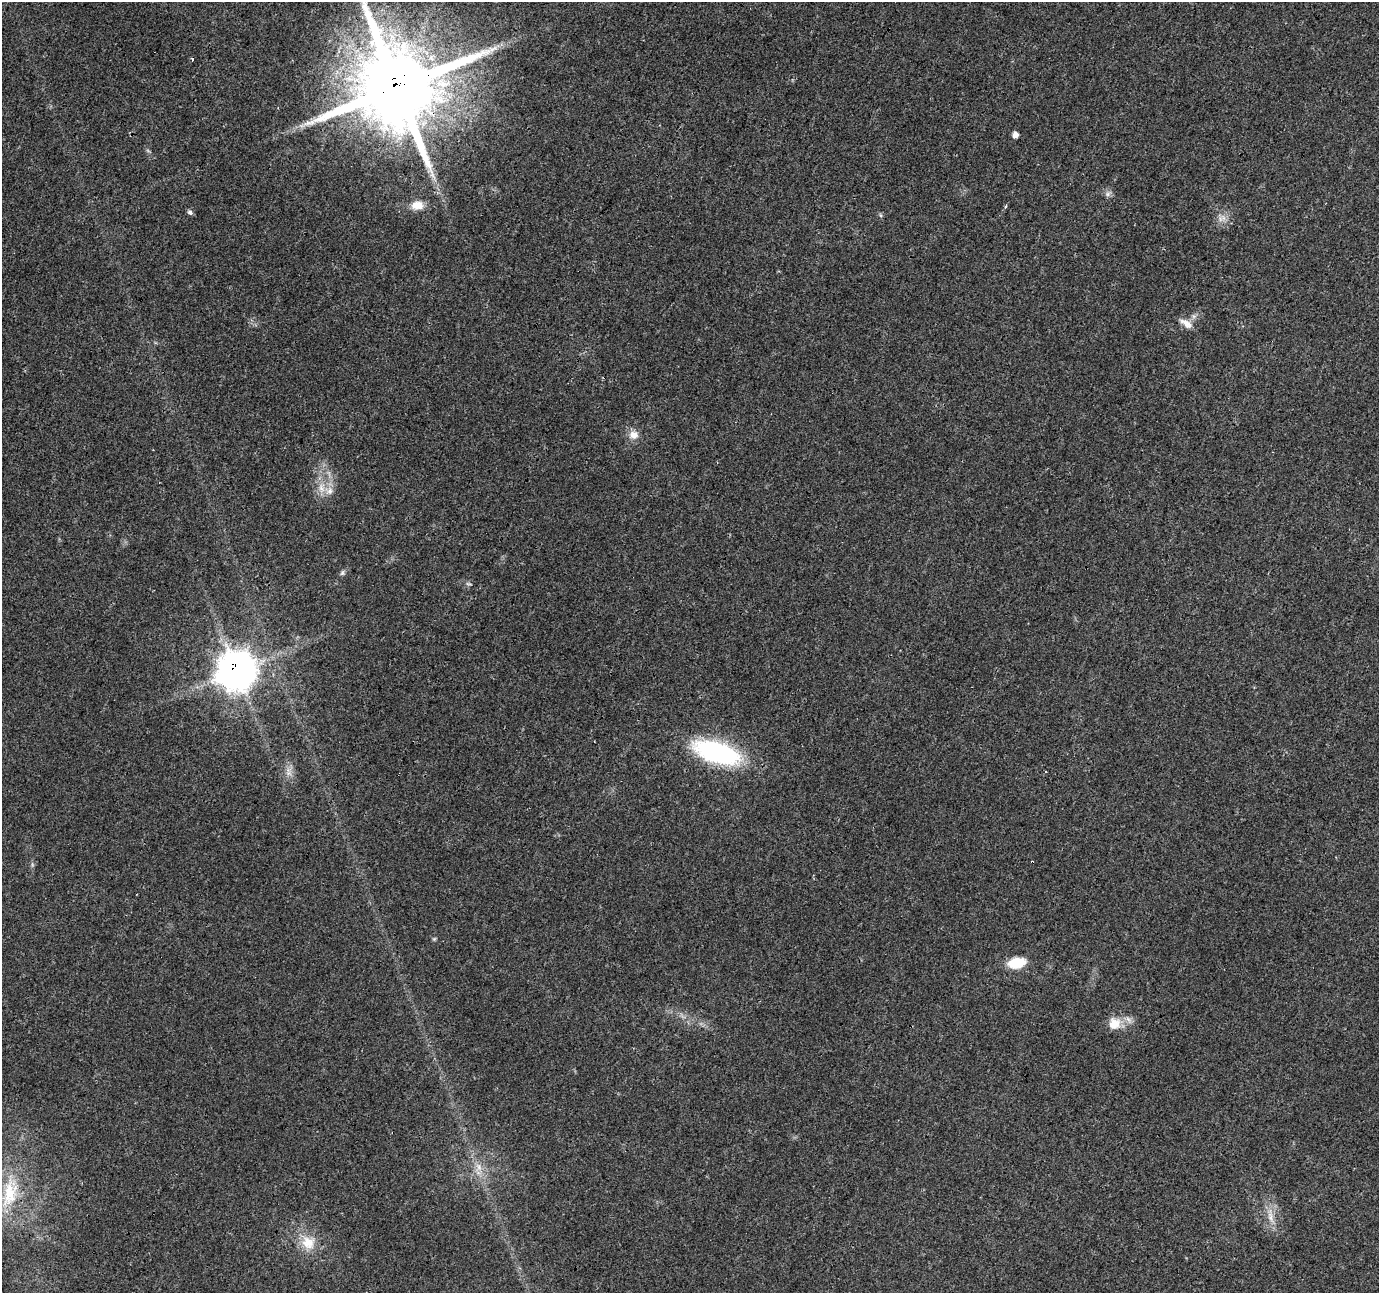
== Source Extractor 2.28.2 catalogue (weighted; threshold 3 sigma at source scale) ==
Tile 10 of 4 x 4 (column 2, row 3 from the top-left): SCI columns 1378-2754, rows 1501-2791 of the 5511 x 5649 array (HDU 1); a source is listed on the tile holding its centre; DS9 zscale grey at full resolution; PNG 1381 x 1295 px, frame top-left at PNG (2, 2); no overlay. Shown black and unused: <1% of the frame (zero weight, under 3 of 4 exposures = <1% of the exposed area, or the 3 px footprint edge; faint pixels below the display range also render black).
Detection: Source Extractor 2.28.2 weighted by HDU 2 'WHT'; one run over the whole footprint, this tile lists its part. Background 0.0285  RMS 0.0034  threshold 0.0154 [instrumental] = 3 sigma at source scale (4.5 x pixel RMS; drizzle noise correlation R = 1.50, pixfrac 1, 0.0396/0.0396 arcsec/px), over >= 5 px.
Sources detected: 28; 2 cosmic-ray / hot-pixel residue — not listed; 2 inside a brighter listed object's ellipse — not listed separately; the other 24 listed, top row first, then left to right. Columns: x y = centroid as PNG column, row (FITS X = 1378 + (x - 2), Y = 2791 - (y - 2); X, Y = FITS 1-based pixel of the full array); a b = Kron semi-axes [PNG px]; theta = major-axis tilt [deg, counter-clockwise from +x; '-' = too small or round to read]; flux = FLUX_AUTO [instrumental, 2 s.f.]
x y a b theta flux
397 87 24 23 - 5200
1015 135 6 6 - 1.7
1108 194 8 6 22 1.1
417 205 15 10 5 3.9
1005 206 3 3 - 1.1
190 212 6 6 - 0.9
880 215 6 4 -70 0.48
1220 219 10 7 70 2
1186 323 19 8 -34 2.7
633 435 13 11 4 3.2
321 488 16 9 89 4
342 573 8 5 74 0.76
468 584 8 4 -9 0.54
237 671 14 12 85 730
717 752 45 19 -18 53
288 771 14 4 -84 1.7
1045 772 3 3 - 1.8
434 939 6 4 44 0.44
1017 963 20 11 10 8.5
1114 1024 16 15 - 5.4
479 1167 13 7 -66 2.8
10 1193 46 20 76 19
1271 1217 23 8 -79 4.1
308 1243 22 19 -46 7.9
Overlapping masked pixels (flux is a lower limit): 2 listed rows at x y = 397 87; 237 671
Isophote crosses this tile's border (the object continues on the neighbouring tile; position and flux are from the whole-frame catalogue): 1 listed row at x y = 397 87